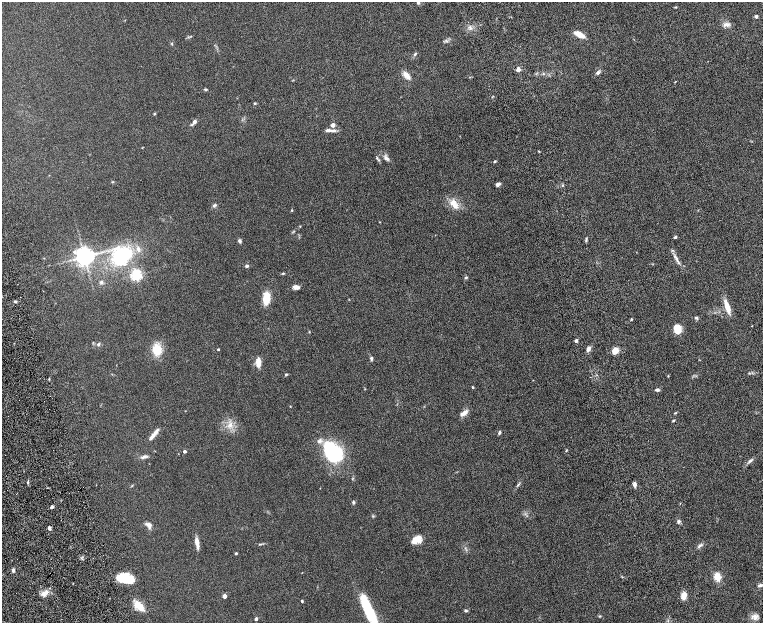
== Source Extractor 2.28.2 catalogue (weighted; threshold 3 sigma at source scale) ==
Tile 10 of 4 x 4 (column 2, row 3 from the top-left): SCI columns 1578-3098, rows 1559-2799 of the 6199 x 5478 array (HDU 1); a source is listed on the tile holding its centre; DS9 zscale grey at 2 x 2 block average (1 PNG px = mean of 2 x 2 image px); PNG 765 x 625 px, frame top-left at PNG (2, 2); no overlay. Shown black and unused: <1% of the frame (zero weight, under 8 of 16 exposures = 4% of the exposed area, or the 3 px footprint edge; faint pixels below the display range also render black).
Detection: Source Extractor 2.28.2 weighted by HDU 2 'WHT'; one run over the whole footprint, this tile lists its part. Background 0.0564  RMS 0.004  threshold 0.0164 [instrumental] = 3 sigma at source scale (4.09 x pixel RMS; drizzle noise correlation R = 1.36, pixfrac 0.8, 0.05/0.05 arcsec/px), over >= 5 px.
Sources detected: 102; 1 cosmic-ray / hot-pixel residue — not listed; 5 inside a brighter listed object's ellipse — not listed separately; the other 96 listed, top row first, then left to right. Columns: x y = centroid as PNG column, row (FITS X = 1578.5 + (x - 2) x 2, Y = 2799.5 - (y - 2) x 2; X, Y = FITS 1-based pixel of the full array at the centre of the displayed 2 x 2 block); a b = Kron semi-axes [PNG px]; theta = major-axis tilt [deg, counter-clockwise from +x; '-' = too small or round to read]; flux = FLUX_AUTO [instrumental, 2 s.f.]
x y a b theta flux
418 3 4 3 - 0.89
676 7 4 2 - 0.51
756 16 2 2 - 3
726 24 9 5 12 3
579 34 8 4 -27 11
446 41 5 2 - 0.56
172 44 3 3 - 0.57
415 54 5 3 - 1.1
518 69 3 2 - 8.4
543 73 4 3 - 0.72
598 73 5 4 - 1.7
406 75 11 5 -45 5
205 89 4 3 - 0.79
255 103 4 3 - 0.66
154 114 4 3 - 0.72
194 122 6 3 52 3
333 125 3 2 - 6.7
328 130 11 4 2 2.6
539 151 3 2 - 0.43
377 158 3 3 - 0.68
386 158 8 5 -39 2.4
495 161 4 2 - 0.69
113 182 3 3 - 0.5
499 184 5 4 - 1.7
454 204 15 8 -53 8.1
215 205 6 3 30 1.4
292 210 3 2 - 0.53
675 237 3 3 - 1.1
586 240 4 3 - 0.93
240 241 5 4 - 1.5
138 249 8 5 -71 3.1
121 256 16 13 36 64
84 257 5 5 - 560
677 259 10 3 -67 2.8
247 266 4 3 - 1.4
283 273 3 3 - 0.74
136 275 4 3 - 130
466 277 4 3 - 0.94
101 282 4 4 - 1.5
296 287 8 5 -9 2.9
266 298 9 5 84 19
15 302 4 2 - 0.89
727 307 17 5 -73 8.2
696 318 5 3 - 1.1
631 319 3 2 - 0.64
677 329 8 7 - 11
309 332 3 2 - 0.43
576 341 2 2 - 3.8
98 344 5 4 - 1.4
157 349 10 8 -72 16
218 349 2 2 - 0.87
588 349 6 4 64 3
615 350 5 4 - 11
371 358 6 3 -83 1.4
258 362 8 4 -89 10
286 375 3 3 - 0.91
668 376 3 2 - 0.46
472 387 3 2 - 0.75
657 390 5 3 - 1.4
290 406 3 2 - 0.38
464 413 11 5 33 4.3
673 420 4 3 - 0.72
230 425 8 5 74 3.7
499 432 5 3 - 1.3
154 434 18 4 50 5.3
566 450 3 3 - 0.55
184 451 2 2 - 2.6
333 453 20 14 -52 73
144 457 9 4 21 2.1
750 461 9 3 38 1.9
518 485 5 2 - 0.77
634 485 5 3 - 3.2
353 502 4 4 - 1
52 507 3 3 - 1.9
678 521 5 4 - 1.3
149 525 7 5 -58 3.7
49 528 3 3 - 2.6
415 540 11 7 28 6.9
197 543 13 4 -81 5.3
259 544 3 3 - 0.47
700 545 8 3 39 1.7
236 553 2 2 - 1.1
13 570 4 3 - 1.6
717 577 8 5 -77 9.4
124 578 14 8 -2 21
760 585 7 4 15 1.9
44 593 11 6 20 4.8
224 596 3 2 - 6.5
684 596 9 6 79 4.8
302 601 3 2 - 0.82
139 606 13 7 -48 10
368 610 34 8 -65 42
466 611 4 3 - 1.2
600 616 3 3 - 0.53
754 617 9 7 -36 3.9
256 619 2 2 - 3.2
Isophote crosses this tile's border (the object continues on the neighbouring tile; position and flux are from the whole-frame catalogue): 2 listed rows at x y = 760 585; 368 610
Diffuse or blended objects may show on this block-average render without a row.